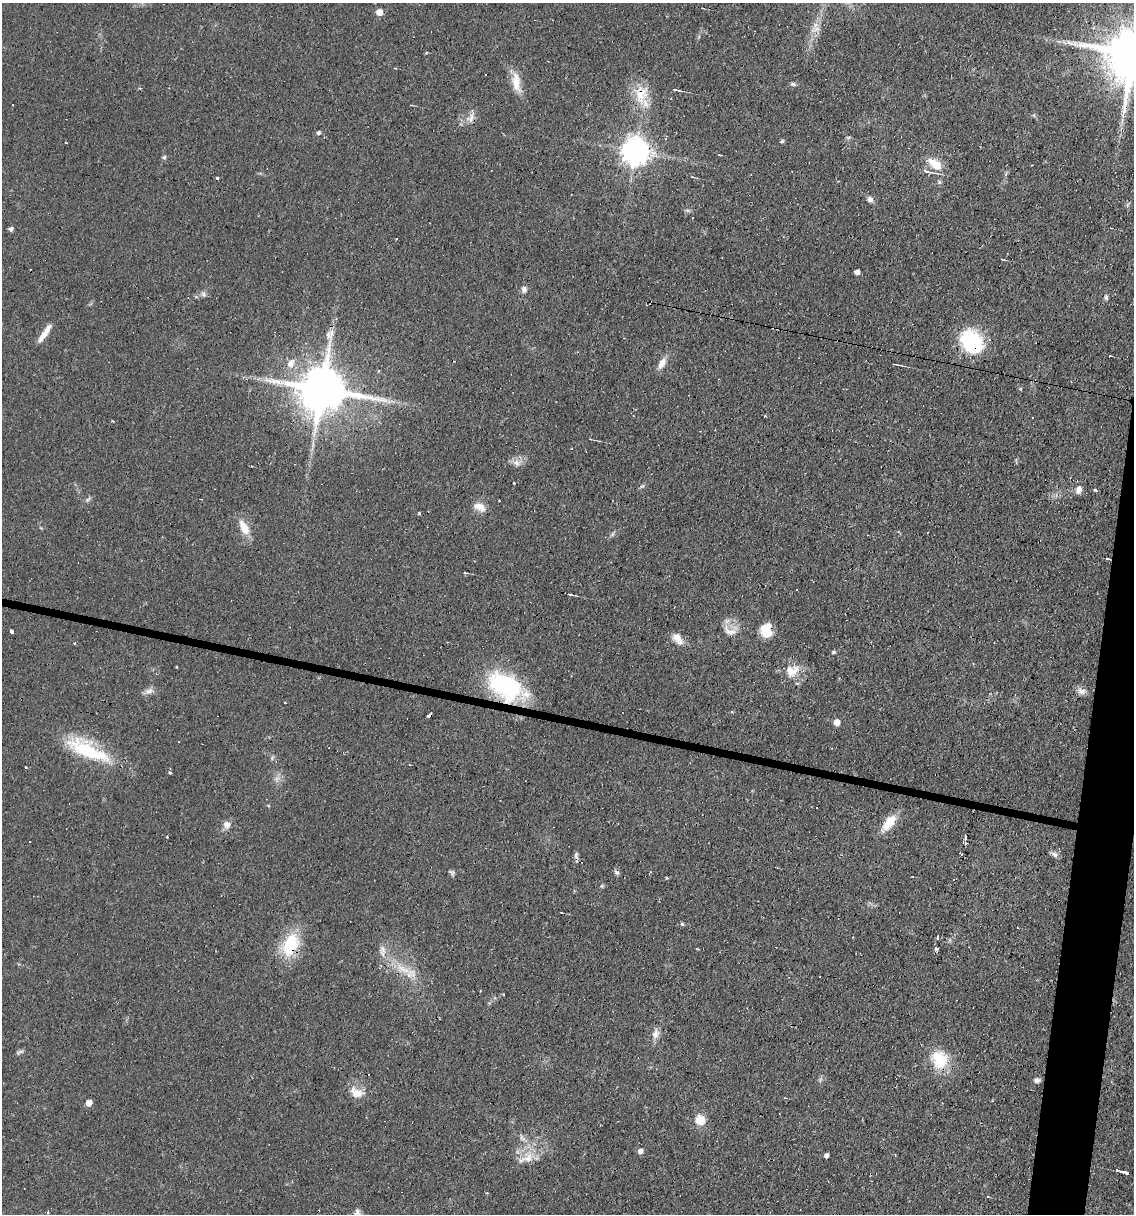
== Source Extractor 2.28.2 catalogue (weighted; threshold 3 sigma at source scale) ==
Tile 6 of 4 x 4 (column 2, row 2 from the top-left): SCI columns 1365-2496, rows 2425-3636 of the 4874 x 4848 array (HDU 1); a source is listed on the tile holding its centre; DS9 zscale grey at full resolution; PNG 1136 x 1216 px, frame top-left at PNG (2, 3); no overlay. Shown black and unused: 3% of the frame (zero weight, under 2 of 3 exposures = <1% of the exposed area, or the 3 px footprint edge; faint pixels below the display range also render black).
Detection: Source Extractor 2.28.2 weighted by HDU 2 'WHT'; one run over the whole footprint, this tile lists its part. Background 0.0644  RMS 0.0052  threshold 0.0234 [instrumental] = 3 sigma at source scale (4.5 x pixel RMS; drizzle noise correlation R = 1.50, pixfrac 1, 0.05/0.05 arcsec/px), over >= 5 px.
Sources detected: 114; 12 cosmic-ray / hot-pixel residue — not listed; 2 inside a brighter listed object's ellipse — not listed separately; the other 100 listed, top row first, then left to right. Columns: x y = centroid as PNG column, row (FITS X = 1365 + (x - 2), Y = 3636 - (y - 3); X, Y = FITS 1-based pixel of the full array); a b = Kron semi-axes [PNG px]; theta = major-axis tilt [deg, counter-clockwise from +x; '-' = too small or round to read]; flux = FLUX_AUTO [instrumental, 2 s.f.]
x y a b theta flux
379 12 5 5 - 5.9
816 29 13 7 21 3.3
1133 54 17 14 -8 4200
395 68 3 2 - 0.39
516 82 27 10 -83 8
793 84 8 5 -10 1
140 88 4 3 - 0.54
675 89 8 3 -13 1.2
640 94 19 12 -44 11
411 105 4 3 - 0.5
470 118 15 9 62 3.9
318 133 5 4 - 1.3
848 137 6 4 1 0.75
782 141 4 4 - 0.97
66 143 3 2 - 0.54
636 151 9 8 - 650
164 157 6 5 - 0.94
935 164 20 10 -35 8.6
926 171 13 4 -14 2.5
1006 174 6 4 71 0.83
693 177 5 3 - 0.58
217 178 3 2 - 3.6
870 200 9 5 -5 1.7
1127 205 6 4 71 0.81
1111 228 3 2 - 0.36
11 229 5 4 - 1.6
1002 259 4 3 - 0.53
857 272 4 4 - 2.1
524 289 8 7 - 2
203 294 8 6 -65 1.5
1106 297 7 4 -90 1.1
44 334 25 6 56 5.6
971 341 28 22 -60 33
329 348 21 8 81 7.9
1110 356 3 2 - 0.42
291 363 13 9 62 4.5
662 363 17 8 59 4.1
899 365 9 2 0 0.71
322 390 15 12 -8 2700
590 439 3 3 - 0.45
517 463 11 9 -24 3.1
252 466 3 2 - 0.68
514 483 3 3 - 0.6
642 486 7 4 35 0.87
1079 490 11 6 73 2.6
1096 490 4 3 - 7.5
479 507 17 10 -28 4.8
419 513 3 3 - 0.69
244 528 19 9 -62 8
1107 559 4 3 - 0.83
465 573 5 2 - 0.58
569 594 6 3 -16 0.75
766 630 13 11 88 11
12 631 4 3 - 10
730 631 21 11 -24 5.7
678 639 17 10 -49 4.7
75 643 3 2 - 0.7
833 652 5 4 - 0.71
177 667 3 3 - 1.6
790 672 17 12 -43 7.4
505 686 41 24 -30 59
149 691 12 7 18 2.6
1081 691 12 8 -13 2.7
285 703 3 2 - 0.89
429 715 5 3 - 1.9
837 722 5 5 - 4.5
87 750 55 18 -26 35
170 773 3 3 - 0.96
277 778 7 4 19 1.5
889 823 23 10 54 9.8
227 824 9 8 - 3.1
965 837 4 3 - 1.9
964 843 7 3 -31 0.73
1055 854 12 5 -34 1.7
576 855 12 5 90 1.5
451 872 8 5 -27 1.1
667 878 3 3 - 1.5
561 912 3 2 - 0.34
682 924 5 4 - 0.82
938 938 5 3 - 1.9
291 944 31 19 68 22
936 949 4 4 - 1.6
382 950 11 8 77 3
403 969 25 10 -27 9.8
655 1034 12 9 71 3.4
19 1052 12 4 30 1.2
939 1059 26 21 -68 17
369 1075 3 2 - 0.9
1037 1080 7 6 - 1.8
356 1093 17 12 -34 6.8
89 1103 5 5 - 5.2
700 1120 13 12 - 6.8
640 1151 5 5 - 2.5
826 1155 4 4 - 1.9
528 1158 18 14 50 8.3
1117 1170 3 3 - 0.56
1125 1172 8 3 -6 3.2
988 1197 4 3 - 0.41
48 1212 4 3 - 0.74
358 1214 20 8 -53 3.6
Overlapping masked pixels (flux is a lower limit): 9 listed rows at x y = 1133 54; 640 94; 971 341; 322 390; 505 686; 429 715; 291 944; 403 969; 1125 1172
Isophote crosses this tile's border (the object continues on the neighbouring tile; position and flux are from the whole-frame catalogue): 2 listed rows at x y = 1133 54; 358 1214